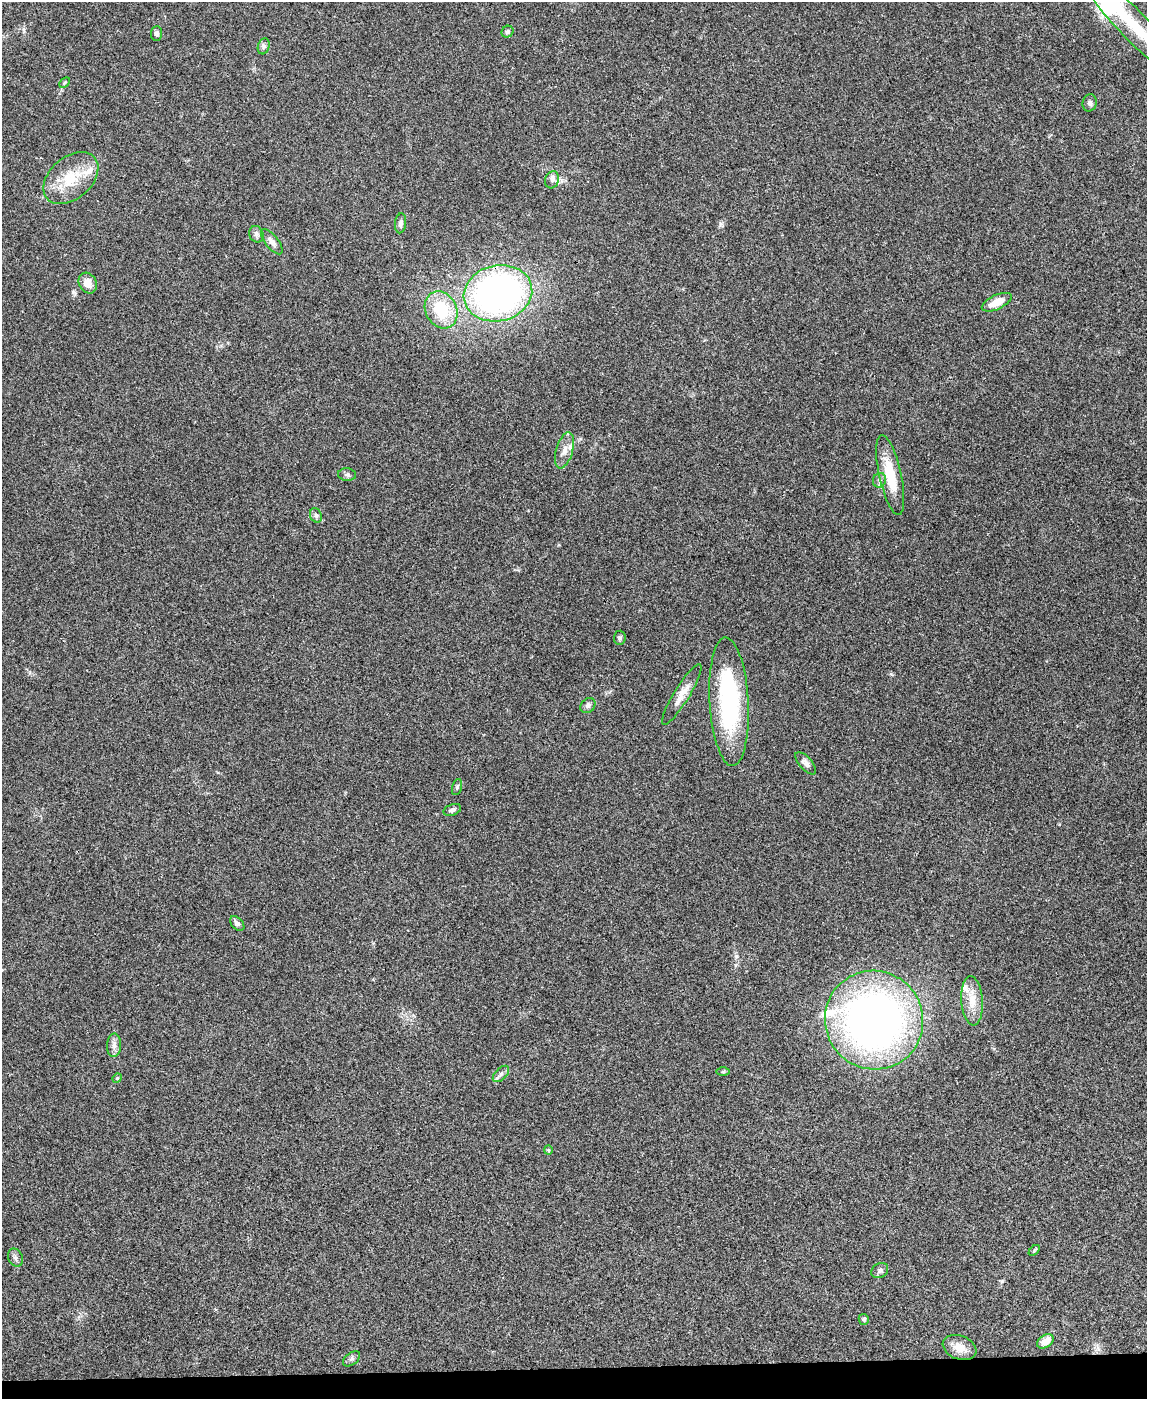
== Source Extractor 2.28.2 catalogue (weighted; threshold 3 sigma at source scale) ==
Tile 10 of 4 x 3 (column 2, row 3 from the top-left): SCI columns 1148-2292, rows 238-1634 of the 4582 x 4561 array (HDU 1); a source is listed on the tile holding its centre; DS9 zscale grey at full resolution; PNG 1149 x 1401 px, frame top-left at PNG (2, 2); each listed source drawn as its Kron ellipse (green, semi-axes under 4 px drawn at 4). Shown black and unused: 2% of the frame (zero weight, under 3 of 4 exposures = <1% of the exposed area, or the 3 px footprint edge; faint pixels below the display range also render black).
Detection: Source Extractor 2.28.2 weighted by HDU 2 'WHT'; one run over the whole footprint, this tile lists its part. Background 0.0661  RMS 0.0051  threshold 0.0232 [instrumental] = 3 sigma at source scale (4.5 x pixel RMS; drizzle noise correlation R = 1.50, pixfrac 1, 0.05/0.05 arcsec/px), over >= 5 px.
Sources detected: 46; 1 inside a brighter object's white glare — neither listed nor drawn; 3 inside a brighter listed object's ellipse — not listed separately; the other 42 listed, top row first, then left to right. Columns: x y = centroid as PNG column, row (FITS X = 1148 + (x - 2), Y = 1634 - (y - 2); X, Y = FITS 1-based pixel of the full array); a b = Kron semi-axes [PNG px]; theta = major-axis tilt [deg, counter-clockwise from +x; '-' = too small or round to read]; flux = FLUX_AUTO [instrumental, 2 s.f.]
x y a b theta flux
1134 25 73 14 -46 33
507 32 6 5 - 1.1
156 33 7 5 88 1.6
264 46 8 5 73 1.3
65 83 6 4 45 0.65
1090 103 9 7 76 1.6
71 178 31 21 41 19
552 180 9 7 74 1.8
401 223 10 5 83 1.6
256 234 8 7 - 1.6
272 242 15 6 -51 3.2
88 283 11 8 -62 4.9
498 293 34 28 12 200
997 302 16 7 25 7.5
441 310 19 15 -61 22
564 450 18 8 74 4.7
347 475 9 6 -5 1.3
890 475 41 11 -78 18
879 480 7 6 - 1.6
316 515 7 5 -69 1.2
620 638 7 6 - 1.2
682 694 35 7 58 6
729 702 64 19 -87 67
588 706 8 6 44 1.7
806 763 14 6 -48 2.4
457 787 8 5 74 0.93
452 810 9 5 20 1.5
237 923 8 5 -46 1.8
972 1001 25 10 -86 8.6
874 1020 50 49 - 300
114 1045 12 7 87 2.4
723 1072 7 4 1 0.69
501 1074 10 5 45 1.8
117 1078 5 4 - 0.54
548 1150 4 4 - 0.52
1034 1250 6 4 45 0.69
15 1258 9 7 -65 1.6
880 1271 9 7 33 1.7
864 1319 5 5 - 1.2
1045 1341 9 6 33 6.3
960 1348 17 12 -21 6.6
351 1359 10 6 37 1.3
Isophote crosses this tile's border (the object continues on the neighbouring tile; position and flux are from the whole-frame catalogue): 1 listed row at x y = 1134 25
Unlisted compact peaks at least as high as the median listed source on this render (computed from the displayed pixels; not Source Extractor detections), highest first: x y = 736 956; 891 674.